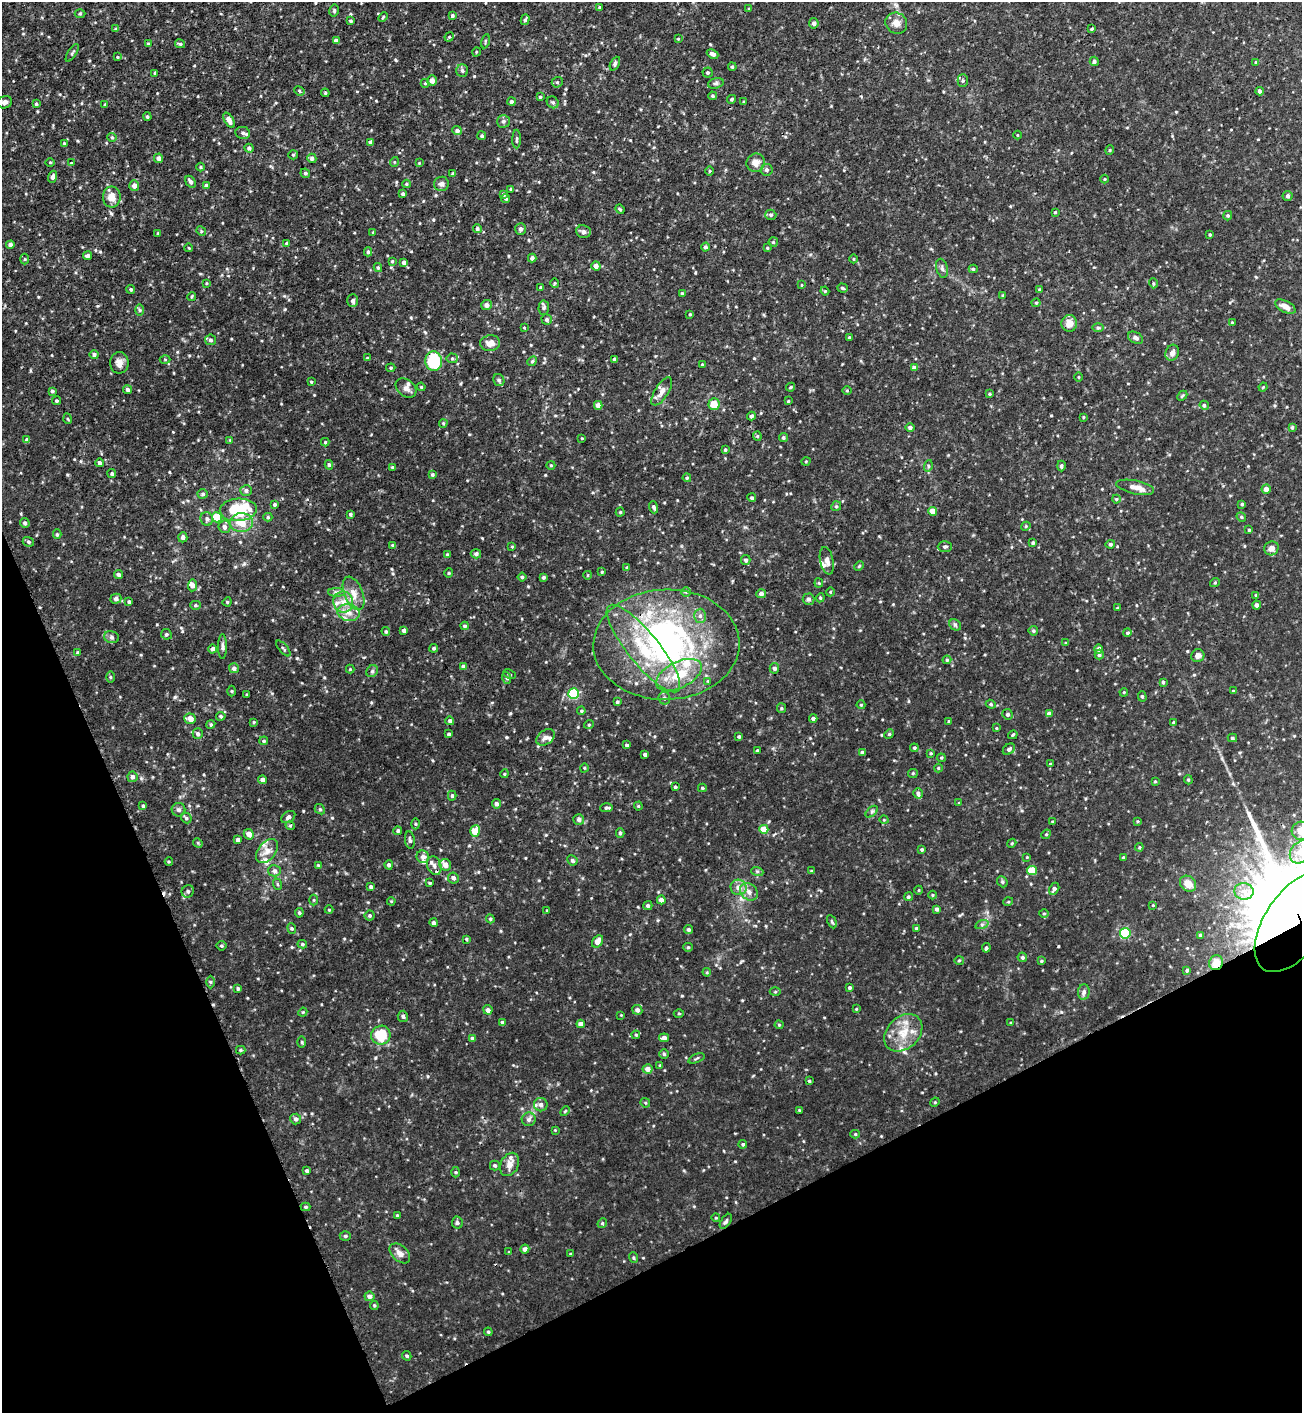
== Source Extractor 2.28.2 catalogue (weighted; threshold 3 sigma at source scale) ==
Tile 14 of 4 x 4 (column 2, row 4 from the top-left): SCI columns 1458-2757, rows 10-1420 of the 5650 x 5664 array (HDU 1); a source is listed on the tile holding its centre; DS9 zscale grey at full resolution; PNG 1304 x 1415 px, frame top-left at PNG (2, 2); each listed source drawn as its Kron ellipse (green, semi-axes under 4 px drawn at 4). Shown black and unused: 22% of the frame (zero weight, under 3 of 4 exposures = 1% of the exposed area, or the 3 px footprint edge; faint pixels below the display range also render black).
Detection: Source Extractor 2.28.2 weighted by HDU 2 'WHT'; one run over the whole footprint, this tile lists its part. Background 0.0355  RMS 0.0035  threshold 0.0158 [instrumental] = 3 sigma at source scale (4.5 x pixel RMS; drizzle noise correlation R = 1.50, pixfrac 1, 0.05/0.05 arcsec/px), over >= 5 px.
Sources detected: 513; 2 inside a brighter object's white glare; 2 cosmic-ray / hot-pixel residue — neither listed nor drawn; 17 inside a brighter listed object's ellipse — not listed separately; the other 492 listed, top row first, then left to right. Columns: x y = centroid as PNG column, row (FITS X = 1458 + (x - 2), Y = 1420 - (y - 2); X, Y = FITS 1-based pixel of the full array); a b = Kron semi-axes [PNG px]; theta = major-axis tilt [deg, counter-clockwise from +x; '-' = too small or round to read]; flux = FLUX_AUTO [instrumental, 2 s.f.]
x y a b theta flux
599 7 4 3 - 0.39
749 9 4 3 - 0.32
334 11 6 4 78 0.58
80 13 5 3 - 0.34
452 16 4 3 - 0.61
383 17 5 3 - 0.35
525 20 5 4 - 0.68
351 21 3 3 - 0.48
814 23 5 4 - 0.77
896 23 11 10 - 2.6
116 29 4 3 - 0.48
1092 29 3 3 - 0.47
449 37 5 4 - 0.42
678 39 3 3 - 0.28
336 41 4 4 - 1.4
485 41 7 3 77 0.35
148 44 3 3 - 0.39
180 44 5 3 - 0.53
476 52 5 3 - 0.26
72 53 10 4 59 0.64
713 54 6 4 -24 1.1
117 57 4 2 - 0.3
1094 61 5 4 - 0.69
1256 62 4 2 - 0.26
615 64 7 4 65 0.66
732 67 4 3 - 0.44
462 71 6 6 - 0.87
155 73 4 3 - 0.63
708 73 5 5 - 0.48
432 80 5 4 - 1.8
963 80 6 5 - 0.69
557 82 5 5 - 0.53
425 83 4 4 - 0.34
716 83 8 5 17 0.69
299 91 5 4 - 0.52
1260 91 4 4 - 0.81
325 93 4 4 - 0.43
713 96 4 4 - 0.44
540 97 3 3 - 0.42
732 99 5 4 - 0.51
5 102 7 6 - 1.2
511 102 4 4 - 0.93
553 102 6 5 - 0.64
744 102 3 3 - 0.36
36 104 3 3 - 0.54
105 104 3 3 - 0.35
147 117 4 3 - 0.51
229 120 8 4 -58 2
503 121 6 6 - 0.9
457 130 4 4 - 1.1
243 133 7 6 - 0.87
1017 135 4 3 - 0.26
482 136 4 4 - 0.46
112 137 4 4 - 0.45
517 139 9 3 89 0.52
371 142 4 3 - 1.2
64 143 4 3 - 0.38
249 148 4 4 - 0.79
1110 150 4 4 - 0.43
293 155 5 4 - 0.41
158 158 5 4 - 1.3
312 158 5 4 - 0.9
50 162 5 3 - 0.31
394 162 5 3 - 0.29
71 163 4 3 - 0.28
419 163 4 4 - 0.25
756 163 9 9 - 2.6
200 167 4 3 - 0.32
767 170 6 5 - 0.9
710 171 4 3 - 0.3
305 173 5 4 - 0.6
453 174 4 3 - 0.48
53 177 6 4 72 0.93
1105 179 4 3 - 0.29
191 182 7 4 -58 0.99
406 184 4 4 - 0.39
441 184 7 7 - 1.1
134 186 5 5 - 1.7
206 186 4 4 - 1.1
511 189 4 4 - 0.44
403 194 4 3 - 0.74
503 194 4 3 - 0.53
1287 196 5 5 - 0.78
112 197 10 9 - 3.6
506 198 4 4 - 0.53
620 209 5 3 - 0.35
1055 212 3 3 - 0.38
771 215 5 5 - 0.67
1228 216 5 4 - 0.46
477 229 4 4 - 0.72
521 229 6 5 - 0.9
201 231 5 4 - 0.4
373 232 4 3 - 0.3
583 232 7 6 - 1.4
158 233 4 3 - 0.28
1210 235 3 3 - 0.35
773 242 4 4 - 0.4
287 243 4 4 - 0.5
10 245 4 4 - 1.4
705 247 4 4 - 0.74
189 248 4 2 - 0.24
767 248 3 3 - 0.38
368 252 4 4 - 0.58
87 256 4 4 - 0.71
532 258 4 4 - 0.99
25 259 5 3 - 0.32
854 259 4 3 - 0.26
392 261 4 3 - 0.39
404 262 4 4 - 0.99
596 266 4 4 - 1.6
378 267 4 4 - 0.41
942 268 10 5 -75 0.91
973 269 4 4 - 0.54
206 283 4 3 - 0.28
555 283 5 3 - 0.35
1153 283 5 3 - 0.37
802 285 4 3 - 0.3
541 287 3 3 - 0.33
842 288 5 4 - 0.57
131 289 5 4 - 0.47
1040 289 3 3 - 0.37
825 291 4 3 - 0.32
682 294 4 3 - 0.7
1003 295 4 3 - 0.37
192 296 4 3 - 0.35
353 301 6 5 - 1.2
1036 303 4 4 - 0.4
486 305 5 5 - 1.6
1285 307 11 5 -28 2.5
544 308 7 5 87 0.69
140 310 6 4 -89 0.51
690 314 4 3 - 0.28
547 319 5 5 - 0.81
1069 323 8 8 - 3.1
1232 323 3 2 - 0.27
524 328 4 2 - 0.26
1098 328 6 3 0 0.44
849 338 3 3 - 0.51
1136 338 8 5 -30 0.97
210 340 5 5 - 0.83
490 343 10 8 8 2.9
1172 353 8 6 63 1.5
94 354 4 4 - 0.9
367 358 4 3 - 0.26
452 358 5 5 - 0.53
165 359 5 3 - 0.34
615 359 4 4 - 1.2
434 361 10 8 -87 18
532 361 5 4 - 0.44
119 363 10 9 - 2.2
702 365 4 3 - 0.45
391 368 4 4 - 0.46
914 368 4 4 - 1.5
1079 377 5 3 - 0.29
499 380 6 5 - 0.77
311 382 3 2 - 0.32
421 387 4 3 - 0.36
791 387 5 3 - 0.42
1263 387 4 3 - 0.29
406 388 11 8 -39 1.5
127 390 4 4 - 0.85
847 390 4 3 - 0.3
52 391 4 3 - 0.53
662 391 16 6 58 2.1
990 394 3 3 - 0.38
1182 396 6 4 44 0.41
57 401 4 4 - 0.42
788 401 3 3 - 0.33
714 404 6 5 - 5.1
598 405 4 4 - 1.7
1204 405 5 4 - 0.62
751 416 4 4 - 0.66
1083 417 3 3 - 0.34
68 419 5 3 - 0.31
443 423 4 4 - 0.42
1292 427 4 3 - 0.51
910 428 5 4 - 0.66
757 436 4 4 - 0.42
582 438 4 2 - 0.23
783 438 4 4 - 0.52
27 440 4 4 - 0.96
230 440 4 4 - 0.28
325 442 4 4 - 0.44
725 450 4 3 - 0.5
806 461 5 3 - 0.32
99 463 4 4 - 0.99
329 465 5 4 - 0.62
551 465 4 4 - 0.34
928 466 6 4 73 0.45
1061 466 5 4 - 0.71
392 467 4 4 - 0.36
112 473 4 4 - 0.57
432 474 4 4 - 0.49
687 478 4 4 - 0.37
1135 487 19 6 -12 2.8
1266 489 4 4 - 1.8
246 490 6 5 - 0.91
203 494 5 4 - 0.58
752 498 4 4 - 0.63
1116 499 4 4 - 0.43
275 504 4 4 - 0.57
1242 504 3 3 - 0.45
836 506 5 4 - 0.52
654 507 6 4 -73 0.94
238 510 18 11 3 21
933 511 4 4 - 2.8
620 512 4 4 - 0.41
350 514 4 3 - 0.59
217 517 5 5 - 7.6
268 517 4 4 - 0.46
1241 517 5 4 - 0.47
207 519 7 6 - 0.98
25 523 5 4 - 0.69
241 523 11 9 1 5.6
1026 526 5 3 - 0.33
224 527 6 6 - 1.2
1249 530 3 3 - 0.33
57 534 5 4 - 0.5
183 537 5 4 - 1.1
28 542 6 4 -21 0.51
1033 543 4 3 - 0.48
1110 544 5 4 - 0.58
392 545 3 3 - 0.31
512 547 3 2 - 0.48
945 547 7 5 1 0.71
1271 548 7 6 - 1.7
476 554 5 4 - 0.65
447 555 4 4 - 0.49
746 560 5 4 - 0.76
827 561 14 6 -78 1.5
859 566 5 3 - 0.34
627 567 4 3 - 0.4
602 572 3 3 - 0.32
449 573 5 4 - 0.4
119 574 4 4 - 0.76
588 575 4 3 - 0.25
522 577 4 4 - 0.5
543 577 4 4 - 0.59
1215 582 5 3 - 0.31
819 583 4 4 - 0.37
192 585 6 4 85 1.3
336 592 8 4 0 0.91
686 592 4 4 - 0.41
830 592 4 3 - 0.29
354 593 18 9 -67 3.7
761 594 5 4 - 1.2
1256 595 4 4 - 0.35
820 598 4 3 - 0.33
116 599 5 5 - 1
808 599 6 5 - 0.82
129 602 4 3 - 0.5
227 602 5 3 - 0.34
343 602 10 10 - 3.6
195 605 5 4 - 0.52
1257 605 4 4 - 0.99
1117 608 3 2 - 0.23
349 613 11 8 -10 2.9
700 616 7 6 - 1
955 625 6 5 - 0.63
464 626 4 3 - 0.5
404 630 4 4 - 1.1
386 631 4 3 - 0.47
1033 631 5 5 - 0.51
1127 633 4 4 - 0.52
166 634 5 5 - 0.63
111 637 7 6 - 0.87
1066 643 4 3 - 0.27
666 645 73 55 2 88
223 647 12 4 -90 0.91
283 648 10 3 -49 0.46
434 648 4 4 - 0.57
213 649 4 4 - 1
643 649 55 15 -51 20
1099 649 4 4 - 1.2
77 652 4 4 - 0.34
1099 654 5 4 - 0.74
1198 656 7 6 - 1.5
947 660 4 3 - 0.37
463 666 4 4 - 1.2
234 668 5 5 - 1.3
774 668 5 4 - 1
350 669 4 4 - 0.33
372 671 6 5 - 0.65
509 674 6 3 -26 0.4
679 675 25 13 27 9.4
110 677 5 3 - 0.36
507 678 6 4 -72 0.51
708 681 4 4 - 0.32
1163 682 4 3 - 0.55
232 691 5 3 - 0.34
1233 691 3 3 - 0.43
1124 692 4 3 - 0.29
574 694 5 5 - 28
247 695 4 3 - 0.31
1142 696 5 4 - 0.49
664 698 6 6 - 0.83
617 702 3 3 - 0.55
991 704 5 4 - 0.49
861 705 4 4 - 0.37
781 708 5 4 - 0.43
581 711 4 4 - 0.39
1008 714 5 5 - 0.83
1049 714 4 4 - 2.1
221 716 5 4 - 0.59
813 718 4 4 - 0.83
190 719 6 5 - 2.6
450 721 4 4 - 0.76
948 721 4 2 - 0.29
254 722 4 3 - 0.35
1173 722 4 3 - 0.33
211 724 4 3 - 0.41
589 724 5 3 - 0.31
996 728 3 3 - 0.28
198 734 5 5 - 0.96
449 734 4 3 - 0.6
889 734 5 4 - 0.4
1013 735 5 3 - 0.36
546 737 10 7 34 1.4
739 737 4 3 - 0.48
1232 738 5 4 - 0.55
264 741 4 3 - 0.43
627 745 4 3 - 0.59
914 748 4 3 - 0.44
1009 749 7 5 38 0.84
757 751 3 3 - 0.47
862 752 4 4 - 1
931 753 4 3 - 0.33
645 754 4 3 - 0.79
941 758 4 4 - 0.36
1050 764 4 3 - 0.46
584 768 4 3 - 0.29
938 768 4 4 - 0.31
913 773 5 4 - 0.38
504 774 4 3 - 0.35
132 777 5 5 - 1.1
263 780 4 4 - 1.5
1188 780 4 4 - 0.42
1155 781 4 3 - 0.36
675 787 4 4 - 0.47
702 788 4 4 - 0.45
918 793 5 5 - 0.84
452 796 5 4 - 0.58
959 803 4 3 - 0.29
496 804 5 4 - 1.1
143 806 4 3 - 0.48
638 806 4 4 - 0.37
607 808 6 3 2 0.65
320 809 5 4 - 0.55
178 810 7 7 - 0.88
872 812 7 4 44 0.55
288 817 8 5 36 0.99
186 818 6 4 -48 0.58
579 819 5 5 - 1.2
884 820 4 3 - 0.25
1137 821 4 3 - 0.3
1053 822 4 3 - 0.42
416 824 5 3 - 0.45
290 826 5 4 - 0.53
764 829 4 4 - 4.9
398 831 4 4 - 0.6
475 831 6 4 71 5.8
1301 831 9 9 - 4.3
620 833 4 3 - 0.61
249 834 5 5 - 2.2
1046 834 5 4 - 0.44
238 840 4 4 - 1.2
410 840 9 5 -82 0.84
198 843 5 4 - 0.39
1012 843 4 3 - 0.29
1139 847 4 4 - 0.39
922 849 3 3 - 0.53
267 851 14 8 51 2.9
1301 852 12 10 49 4.1
423 857 6 6 - 1.5
1027 857 3 3 - 0.24
1123 857 3 2 - 0.38
572 860 5 5 - 0.73
169 862 4 3 - 0.32
318 865 3 3 - 0.31
389 865 4 4 - 0.74
445 865 6 5 - 2.4
434 866 9 7 -70 1.7
274 871 6 5 - 1
757 871 6 4 -19 0.48
811 871 4 4 - 0.27
1032 871 5 4 - 6.6
453 878 5 5 - 1.1
1002 882 6 5 - 0.56
430 883 4 4 - 0.36
277 884 6 3 -71 0.39
1188 884 9 7 -41 3.3
371 887 4 4 - 0.64
739 887 8 7 - 2.3
1054 889 6 4 62 1
919 890 4 3 - 0.28
188 891 6 6 - 0.88
1244 891 9 8 - 2.5
749 892 10 7 -45 2
932 895 4 3 - 0.3
908 897 4 4 - 0.56
314 900 5 3 - 0.36
661 900 4 4 - 1.7
391 901 4 3 - 0.29
1008 902 5 3 - 0.32
1153 905 4 3 - 0.26
648 906 4 4 - 0.67
937 909 4 4 - 0.82
329 910 4 4 - 0.33
547 911 4 3 - 0.37
299 913 5 4 - 0.57
1044 913 5 3 - 0.34
370 915 5 5 - 0.55
490 919 4 4 - 0.44
832 922 7 4 -64 0.52
1296 922 57 30 56 420
434 923 4 4 - 0.93
982 924 7 4 19 0.67
292 928 5 4 - 0.48
689 929 5 4 - 0.72
916 929 4 3 - 0.59
1125 933 5 5 - 23
1201 935 3 3 - 0.57
466 939 4 3 - 0.45
597 941 7 5 52 2.8
302 944 5 4 - 0.53
221 946 5 5 - 0.5
688 947 5 4 - 0.41
986 948 5 3 - 0.56
1022 957 5 4 - 0.66
959 960 5 3 - 0.36
1041 961 4 3 - 0.38
1216 963 7 6 - 2.8
1187 970 4 3 - 0.43
707 972 4 3 - 0.31
211 982 6 4 -90 0.48
238 988 4 4 - 0.51
850 988 4 3 - 0.58
775 992 5 3 - 0.37
1084 992 8 6 87 0.98
856 1009 3 3 - 0.3
488 1010 5 4 - 1.4
637 1010 5 5 - 1.1
303 1012 4 3 - 0.34
679 1013 5 3 - 0.35
621 1015 3 3 - 0.23
403 1016 6 5 - 0.76
503 1023 4 4 - 1.2
1011 1023 3 3 - 0.32
581 1024 4 4 - 1.6
779 1025 4 4 - 0.42
903 1033 21 16 44 7.2
381 1035 10 9 - 11
636 1035 4 4 - 0.37
472 1038 4 4 - 0.86
664 1038 5 4 - 1.5
302 1042 5 3 - 0.37
241 1050 5 4 - 0.43
664 1054 5 5 - 0.44
696 1058 8 2 21 0.4
660 1065 4 3 - 0.33
648 1069 5 4 - 1.9
809 1081 3 3 - 0.4
935 1102 5 3 - 0.33
645 1103 5 4 - 0.42
541 1105 7 6 - 1.4
799 1110 4 2 - 0.24
565 1111 6 3 45 0.33
296 1119 5 5 - 0.96
529 1119 7 7 - 1.1
555 1130 3 3 - 0.27
855 1134 5 4 - 0.43
743 1144 4 4 - 0.54
510 1164 12 8 63 2.5
495 1165 5 5 - 0.58
307 1171 4 4 - 0.67
456 1172 5 3 - 0.32
306 1207 5 4 - 0.5
397 1215 4 3 - 0.35
716 1218 4 3 - 0.27
726 1221 8 4 57 0.72
457 1223 6 5 - 0.63
602 1223 5 4 - 0.5
345 1236 5 4 - 0.5
525 1249 4 4 - 1.2
509 1252 4 3 - 0.26
400 1253 12 7 -42 2.2
570 1254 3 3 - 0.43
633 1258 5 4 - 0.46
369 1296 5 4 - 1.1
374 1305 4 4 - 0.41
488 1332 4 3 - 0.42
407 1356 5 4 - 0.58
Overlapping masked pixels (flux is a lower limit): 5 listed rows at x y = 404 262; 434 361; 434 866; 1296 922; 1216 963
Isophote crosses this tile's border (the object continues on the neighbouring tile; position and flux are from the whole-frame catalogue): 3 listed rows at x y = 1301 831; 1301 852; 1296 922